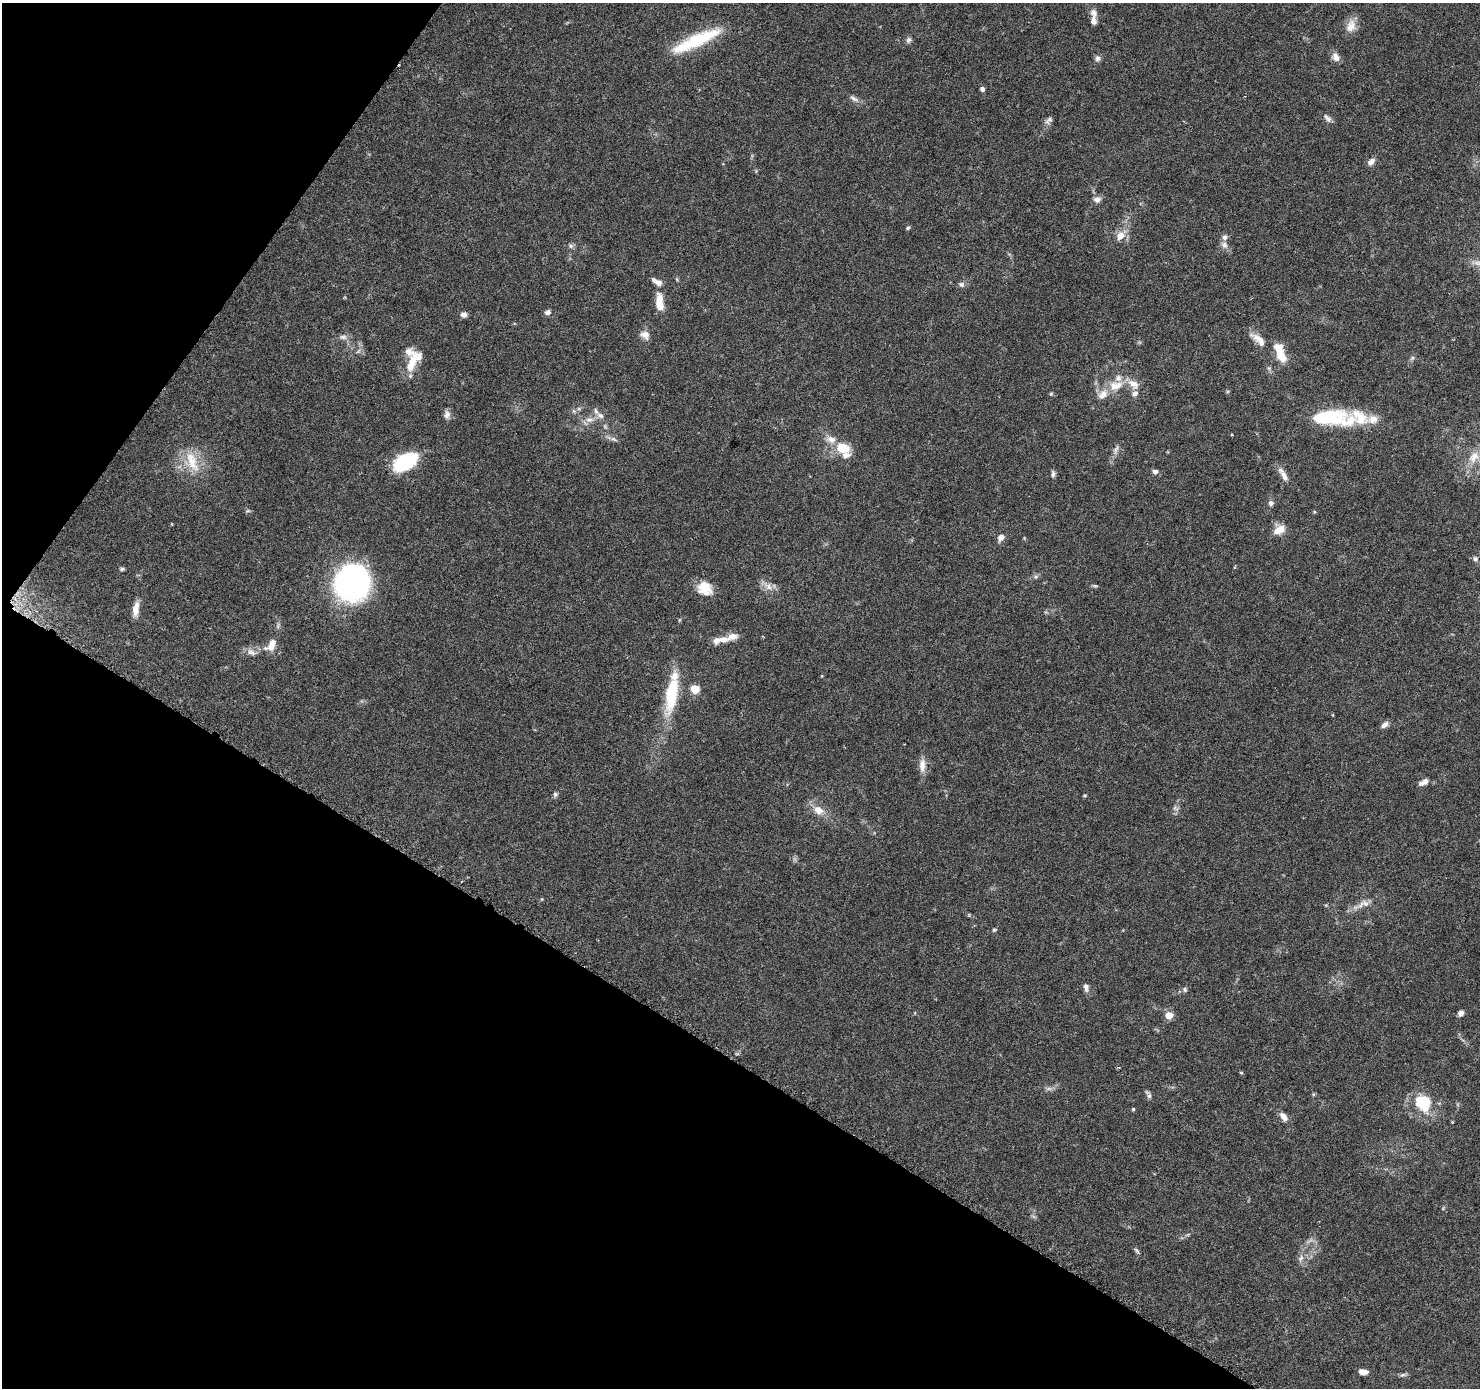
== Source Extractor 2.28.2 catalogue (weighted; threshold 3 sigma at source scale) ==
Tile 9 of 4 x 4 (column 1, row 3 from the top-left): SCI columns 12-1489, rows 1644-3029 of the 5937 x 5999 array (HDU 1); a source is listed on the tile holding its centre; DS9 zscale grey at full resolution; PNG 1482 x 1390 px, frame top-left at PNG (2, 3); no overlay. Shown black and unused: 31% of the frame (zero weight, under 3 of 6 exposures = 1% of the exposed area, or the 3 px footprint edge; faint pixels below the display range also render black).
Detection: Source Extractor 2.28.2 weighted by HDU 2 'WHT'; one run over the whole footprint, this tile lists its part. Background 0.0521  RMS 0.0025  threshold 0.0103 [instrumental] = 3 sigma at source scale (4.09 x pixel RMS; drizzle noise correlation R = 1.36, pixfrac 0.8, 0.0396/0.0396 arcsec/px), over >= 5 px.
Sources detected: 113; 1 too faint to see at this stretch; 4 inside a brighter object's white glare — not listed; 20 inside a brighter listed object's ellipse — not listed separately; the other 88 listed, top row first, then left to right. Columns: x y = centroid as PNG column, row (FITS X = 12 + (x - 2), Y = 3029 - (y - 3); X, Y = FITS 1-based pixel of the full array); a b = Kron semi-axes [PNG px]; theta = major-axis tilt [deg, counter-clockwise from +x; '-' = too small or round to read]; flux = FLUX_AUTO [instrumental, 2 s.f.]
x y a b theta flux
1094 13 12 8 -58 1.3
1351 26 18 13 68 2.5
697 40 56 14 23 13
908 40 8 7 - 0.7
1336 57 11 8 -63 1.5
1097 58 8 7 - 0.73
982 89 5 5 - 0.68
854 99 13 6 -30 0.99
1327 118 14 7 -47 0.95
1048 120 13 6 42 0.84
1371 162 10 6 45 1.2
1097 199 10 8 12 1.2
908 228 6 4 23 0.35
1120 236 10 8 47 2.6
1224 245 11 8 -47 1.2
570 246 7 6 - 0.6
653 280 6 5 - 0.5
961 284 8 7 - 0.67
660 302 23 9 -86 3.7
548 312 8 6 18 0.84
463 314 8 6 8 0.91
645 335 13 10 -31 1.6
343 337 10 6 -7 0.93
1256 337 20 9 -29 2.1
358 351 8 3 45 0.42
1281 355 16 9 -57 4.2
413 362 31 12 61 5.5
1269 368 5 5 - 0.36
1116 386 21 13 14 4.7
1135 393 9 7 28 0.92
1051 394 5 5 - 0.28
574 411 6 6 - 0.48
447 414 11 8 80 1.1
1323 416 69 19 -7 11
589 420 13 8 5 1.6
614 439 10 5 -24 0.7
842 448 15 11 -17 5.5
1116 450 14 6 70 1
1474 457 19 13 50 3.9
406 461 22 12 31 20
192 462 34 14 -68 6.2
1155 472 7 6 - 0.81
1053 474 9 5 86 0.63
1283 475 20 6 -59 1.8
1271 503 6 6 - 0.7
248 511 6 4 1 0.34
172 524 5 3 - 0.17
1279 530 14 8 28 2.8
1001 537 8 7 - 1.3
1475 559 7 6 - 0.61
1235 567 4 3 - 0.25
122 569 6 4 -8 0.4
1036 577 7 5 44 0.51
349 583 38 34 34 50
1095 586 9 4 0 0.36
769 587 12 8 -46 1.7
705 588 18 15 -33 4.4
136 611 16 9 -87 1.9
679 620 6 3 71 0.25
732 636 14 8 16 1.9
716 640 9 8 - 1.3
271 647 16 10 20 2.4
252 652 14 7 -19 1.3
695 689 5 5 - 9.2
672 693 50 14 81 13
1333 715 5 3 - 0.19
1384 725 10 6 39 1
922 765 19 8 88 2.1
1424 782 12 6 28 1.4
555 794 7 6 - 0.53
1085 795 5 4 - 0.26
1175 808 9 4 -35 0.55
818 810 15 10 -32 2.8
1364 904 19 9 19 2.2
994 930 6 4 26 0.33
1086 987 11 6 -83 0.97
1185 989 6 6 - 0.53
1461 1013 6 5 - 1.2
1169 1015 5 5 - 5
1241 1073 5 3 - 0.22
1149 1095 12 5 -67 0.67
1426 1102 20 13 -75 4.6
1133 1109 4 4 - 0.28
1283 1116 12 7 -55 1.6
1137 1250 10 4 -46 0.43
1301 1258 9 7 52 1
1363 1372 9 5 -3 1.8
1403 1375 10 4 23 0.51